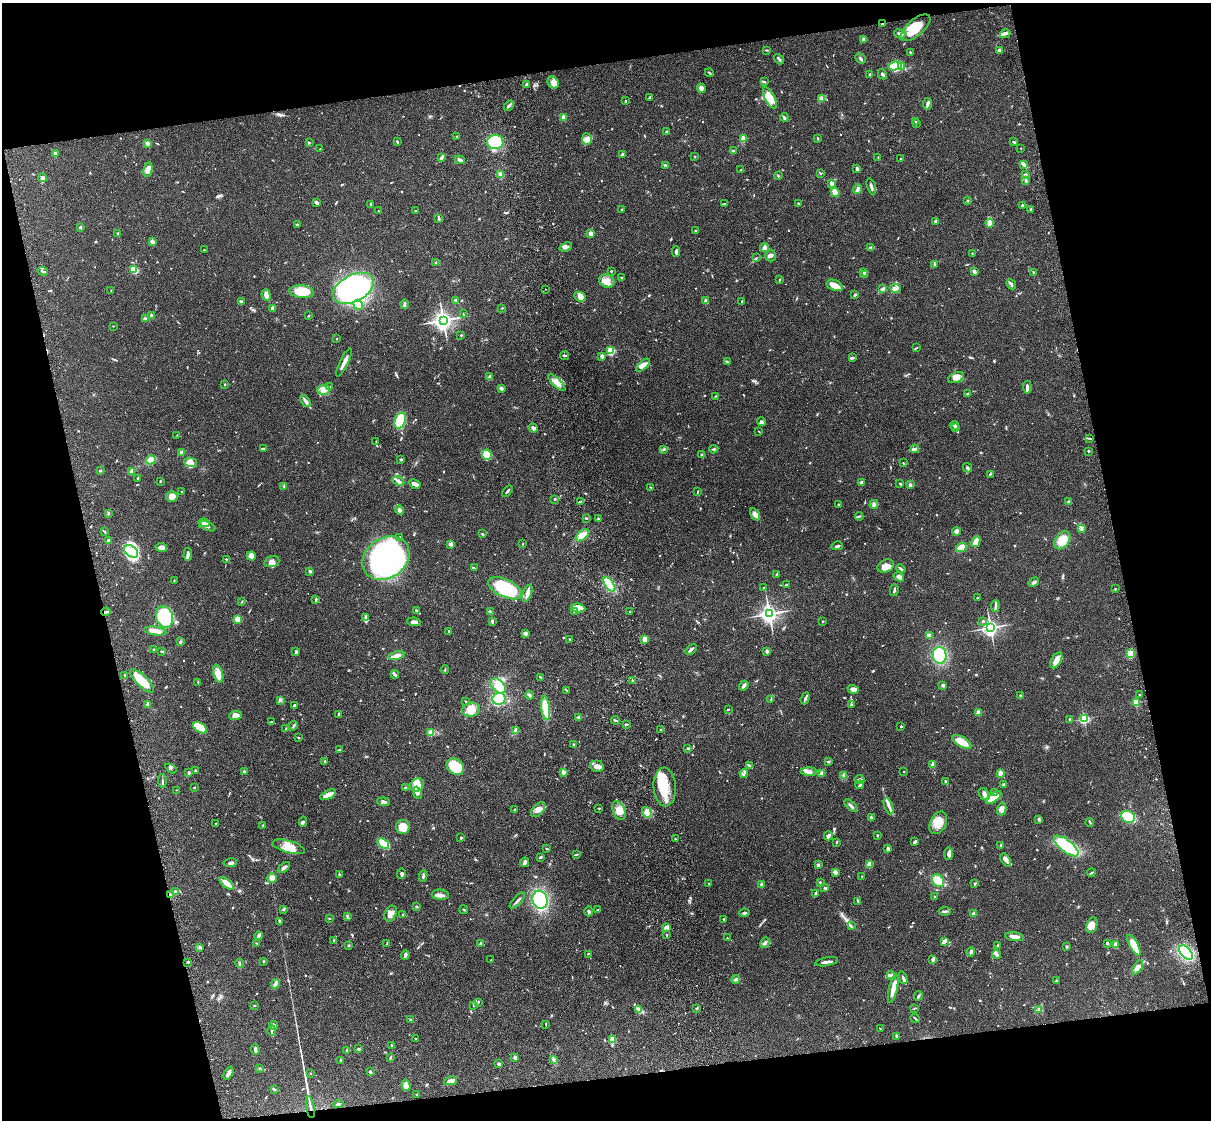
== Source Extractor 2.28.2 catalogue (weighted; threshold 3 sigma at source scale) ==
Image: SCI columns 121-4953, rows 284-4755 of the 5072 x 4926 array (HDU 1 of 3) = the unmasked area's bounding box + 8 px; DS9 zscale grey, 4 x 4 block average (1 PNG px = mean of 4 x 4 image px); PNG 1213 x 1122 px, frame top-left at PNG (2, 3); each listed source drawn as its Kron ellipse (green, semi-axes under 4 px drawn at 4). Shown black and unused: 25% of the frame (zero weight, under 3 of 4 exposures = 6% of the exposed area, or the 3 px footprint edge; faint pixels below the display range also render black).
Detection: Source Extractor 2.28.2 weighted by HDU 2 'WHT'. Background 0.0831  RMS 0.0061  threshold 0.0275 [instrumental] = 3 sigma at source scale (4.5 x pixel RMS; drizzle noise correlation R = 1.50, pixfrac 1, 0.05/0.05 arcsec/px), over >= 5 px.
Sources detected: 868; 1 too faint to see at this stretch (4 x 4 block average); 6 inside a brighter object's white glare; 2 cosmic-ray / hot-pixel residue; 2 long thin detections or spike segments (spike, bleed or trail) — neither listed nor drawn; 17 coinciding with a brighter row at this scale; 34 inside a brighter listed object's ellipse — not listed separately; of the other 806, all 500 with FLUX_AUTO >= 2.04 (the completeness limit of this list) listed and drawn (306 fainter detections not listed), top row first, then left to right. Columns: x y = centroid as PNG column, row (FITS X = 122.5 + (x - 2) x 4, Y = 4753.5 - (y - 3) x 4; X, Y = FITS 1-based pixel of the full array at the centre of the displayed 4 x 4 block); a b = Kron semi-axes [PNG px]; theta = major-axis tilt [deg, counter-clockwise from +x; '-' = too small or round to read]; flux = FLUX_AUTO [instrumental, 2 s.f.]
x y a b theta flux
882 24 3 2 - 2.3
915 28 18 8 41 81
900 34 6 2 -23 9.8
1005 34 5 3 - 9.1
864 39 3 3 - 6.7
766 50 3 2 - 2.4
1000 50 3 3 - 14
910 52 3 2 - 4.3
860 58 6 3 -43 6.9
779 59 6 2 -52 7
895 66 7 4 9 77
902 66 4 4 - 9.7
709 73 4 2 - 3.4
870 74 3 2 - 2.3
882 74 5 2 - 7.6
764 82 3 2 - 4.6
553 83 6 5 - 23
526 85 3 2 - 7.4
701 88 5 3 - 20
649 97 3 2 - 7.6
770 98 12 4 -62 73
822 98 2 2 - 3.4
625 101 2 2 - 5.7
927 104 6 3 84 9.5
509 106 6 2 48 9.7
563 117 2 2 - 77
784 117 4 2 - 7.8
915 122 2 2 - 2.5
916 124 2 2 - 2.1
667 131 2 2 - 15
457 136 2 2 - 2.3
587 139 6 4 -85 17
743 139 2 2 - 120
818 139 3 2 - 2.9
397 141 3 2 - 3.5
495 142 8 7 - 220
1014 142 3 2 - 5.1
147 143 3 3 - 8.4
309 143 2 2 - 5.1
1021 148 2 2 - 4.9
320 149 4 2 - 2
733 151 2 2 - 2.5
55 153 2 2 - 5.8
622 155 3 3 - 4.7
695 156 3 2 - 2.6
441 157 4 2 - 13
878 157 2 2 - 2.4
901 159 2 2 - 4.7
460 160 5 3 - 8.8
665 165 2 2 - 2.5
1024 165 4 3 - 7.7
148 169 7 4 79 24
857 169 3 2 - 11
741 170 3 2 - 2.3
820 173 2 2 - 2.9
500 175 3 3 - 12
1025 175 3 3 - 7.7
778 176 3 2 - 2.5
43 178 4 4 - 9.8
1026 180 3 2 - 7.9
831 183 3 2 - 15
871 186 8 2 -73 9.5
857 189 5 3 - 7
835 192 4 3 - 36
967 201 2 2 - 2.8
316 203 3 2 - 10
724 203 3 2 - 2.7
798 203 2 2 - 4.4
371 205 3 2 - 6.2
1022 205 2 2 - 6.1
1031 209 2 2 - 10
622 210 3 2 - 8
378 211 2 2 - 2.5
415 211 2 2 - 2.9
439 219 3 2 - 3.5
935 221 3 3 - 5.9
990 223 4 3 - 29
297 224 2 2 - 3.3
80 227 3 2 - 4.3
695 231 2 2 - 2.3
118 233 2 2 - 14
591 233 2 2 - 74
152 241 2 2 - 46
566 247 6 2 20 7.3
764 247 4 4 - 13
870 248 4 2 - 4.6
204 250 2 2 - 2.9
676 251 5 3 - 8.1
972 253 2 2 - 2.2
771 256 5 5 - 13
756 258 3 2 - 2.2
436 263 4 2 - 2.7
934 264 3 2 - 3.1
134 270 4 2 - 88
43 271 5 2 - 6.1
611 271 2 2 - 3.7
974 271 3 2 - 15
864 272 2 2 - 5.1
1033 272 2 2 - 2
865 274 2 2 - 2.2
622 278 2 2 - 2.3
780 279 3 2 - 3.1
607 281 8 6 -20 29
1011 284 5 2 - 9.7
834 285 8 5 -22 35
353 288 22 13 28 640
545 289 2 2 - 25
883 289 3 3 - 10
895 289 5 3 - 9.6
111 291 3 2 - 2.2
302 292 12 6 -5 100
266 295 6 3 -70 21
855 295 3 2 - 6.4
580 297 6 4 -25 14
456 300 2 2 - 6.6
706 300 4 2 - 14
241 301 3 3 - 4.6
742 301 4 2 - 3.7
405 304 5 2 - 6.8
358 305 5 3 - 16
273 308 4 4 - 10
502 308 2 2 - 2.7
463 314 2 2 - 2.6
151 316 2 2 - 39
308 316 3 2 - 2.9
145 319 3 3 - 9.6
443 320 4 4 - 1500
113 326 2 2 - 2.5
461 335 3 2 - 2.7
337 338 2 2 - 2.3
916 348 3 2 - 2.8
611 351 2 2 - 260
565 355 4 2 - 4.9
602 356 2 2 - 46
852 358 4 2 - 7.7
344 362 15 2 64 25
727 362 4 2 - 3.4
643 365 8 3 44 23
490 377 3 3 - 8.7
956 378 8 5 22 23
557 383 11 4 -44 24
225 384 2 2 - 2.5
330 387 3 2 - 2.9
1027 387 6 3 -88 9.5
501 388 2 2 - 36
324 390 6 5 - 27
968 394 4 2 - 5.9
715 396 2 2 - 2
305 401 7 3 -53 12
400 420 8 5 71 190
761 422 4 3 - 6.4
954 425 5 2 - 6
533 428 5 3 - 11
955 428 3 3 - 5.9
759 431 2 2 - 2.1
177 435 2 2 - 2.4
1089 438 3 2 - 3.3
376 442 2 2 - 2.4
263 448 3 3 - 3.7
664 449 3 2 - 4.2
714 449 4 2 - 4.9
915 449 4 2 - 5.8
181 452 3 2 - 10
1089 452 2 2 - 2.1
487 455 5 4 - 73
702 455 3 2 - 2.9
401 459 2 2 - 6.1
151 460 5 3 - 36
190 462 6 4 -14 18
903 463 3 2 - 2.8
967 468 5 2 - 5.9
100 471 3 2 - 3.5
132 471 3 2 - 21
990 474 4 2 - 4.3
138 479 3 2 - 3.9
160 481 2 2 - 3.2
398 481 6 3 -27 10
861 482 3 3 - 8.1
900 483 3 2 - 2.9
415 484 6 3 -29 17
910 485 2 2 - 31
284 486 3 2 - 4.1
651 488 3 2 - 3.1
507 491 6 2 51 6.2
182 492 2 2 - 2.1
698 492 3 2 - 2.6
172 497 5 5 - 39
554 499 2 2 - 11
580 501 4 2 - 4
1068 502 3 2 - 4.9
874 504 4 2 - 6.1
838 505 4 2 - 2.4
400 510 4 3 - 11
108 513 3 2 - 2.7
755 514 6 4 -58 19
859 516 4 2 - 4.4
586 518 2 2 - 3.3
598 519 2 2 - 2.7
204 523 5 3 - 11
207 526 9 3 -21 11
1082 529 4 3 - 5.2
104 531 3 2 - 3.6
956 531 4 3 - 7.9
482 534 3 2 - 2.6
582 535 8 4 38 47
400 538 4 3 - 5
1062 540 10 7 52 60
109 541 3 3 - 12
976 542 6 3 60 30
451 544 3 3 - 13
523 544 3 2 - 2.1
837 546 5 2 - 7.7
161 547 6 4 -8 24
961 547 6 4 28 38
131 551 8 5 -35 68
188 554 7 3 86 9
251 556 4 4 - 16
386 558 25 20 35 1200
226 559 2 2 - 6.8
272 562 8 5 18 21
886 566 8 6 23 28
474 568 2 2 - 2.3
901 569 5 2 - 5
310 571 3 2 - 6.9
777 574 2 2 - 2.2
899 577 5 3 - 13
174 581 3 2 - 2.6
1034 582 5 2 - 8.7
609 584 8 3 -55 160
786 585 3 2 - 4.4
505 588 18 8 -25 270
764 588 3 2 - 2.4
1115 589 2 2 - 2.5
894 590 6 2 76 6.3
527 593 9 3 70 17
977 598 2 2 - 2.5
316 599 4 2 - 5.4
242 602 2 2 - 2.5
995 606 5 2 - 7.7
578 608 7 4 -6 49
416 610 3 2 - 3.5
574 611 4 2 - 4.1
106 612 4 2 - 6.4
490 612 3 2 - 2.5
630 612 2 2 - 12
769 614 3 3 - 1500
164 617 11 8 -71 230
366 618 3 2 - 4.9
238 619 2 2 - 150
492 621 2 2 - 8.8
823 621 2 2 - 5.7
983 621 3 2 - 3.4
414 622 7 3 -8 15
990 628 3 3 - 1200
155 631 11 3 -7 29
449 631 2 2 - 3
526 634 3 3 - 7.9
929 635 3 2 - 23
570 639 3 2 - 2.8
645 639 3 2 - 30
180 641 2 2 - 2.3
691 649 6 2 42 9.8
154 650 2 2 - 10
161 651 3 2 - 4.4
767 651 2 2 - 28
296 652 3 3 - 4.1
1130 653 4 3 - 72
940 655 8 7 - 130
396 656 8 4 12 28
1056 660 9 4 60 37
445 670 4 2 - 2.3
218 674 9 4 -73 38
395 674 4 2 - 6.5
124 675 2 2 - 3.2
540 677 3 2 - 2.6
632 680 2 2 - 2.6
142 681 15 5 -44 73
198 682 2 2 - 2.8
943 685 2 2 - 11
498 686 9 6 -44 40
744 686 5 2 - 11
853 689 6 3 -17 20
566 690 3 2 - 3.4
1140 694 2 2 - 2.4
530 695 4 3 - 5.1
1020 696 3 2 - 3.9
805 698 6 2 71 8.3
499 699 6 6 - 130
771 699 3 2 - 3
280 700 4 3 - 6.1
466 701 2 2 - 6.5
1137 702 2 2 - 92
148 704 2 2 - 45
851 705 3 2 - 4.5
294 706 3 2 - 6.6
546 708 12 4 -82 93
471 710 9 7 14 37
728 710 2 2 - 2.7
978 712 2 2 - 100
338 714 3 2 - 3.8
236 715 7 4 11 21
579 717 4 3 - 7.4
1070 719 3 2 - 3.1
1084 719 2 2 - 470
615 720 4 2 - 4.2
272 722 3 2 - 3.4
626 724 3 2 - 4
293 726 5 2 - 5
901 726 2 2 - 3.4
200 728 8 4 -33 73
286 729 4 3 - 4.3
661 730 2 2 - 3.2
516 731 2 2 - 97
431 733 2 2 - 130
299 738 3 2 - 2.3
962 742 11 5 -31 53
573 744 2 2 - 4.5
688 748 3 2 - 3.5
339 750 3 2 - 2.6
325 761 3 2 - 4.2
828 762 3 2 - 5
933 765 2 2 - 66
597 766 7 5 -13 17
749 766 3 2 - 3.8
455 767 9 7 -36 110
171 768 6 2 -35 5
195 771 2 2 - 11
904 771 2 2 - 4.4
245 772 3 2 - 3.9
564 772 4 2 - 14
809 772 8 3 -2 13
189 773 2 2 - 25
744 773 4 3 - 6.3
821 773 2 2 - 63
1000 773 3 2 - 27
843 776 3 2 - 3.2
860 780 5 2 - 7.8
162 781 7 2 -86 5.1
945 781 4 2 - 4.4
417 785 7 6 - 46
860 785 4 2 - 5.4
1004 785 3 2 - 8
194 787 2 2 - 2.9
405 787 2 2 - 3.2
665 787 19 11 -87 110
176 790 2 2 - 3.1
995 792 3 2 - 2.7
418 793 6 2 -67 7.4
984 794 7 4 -54 14
328 795 8 4 25 21
994 797 9 4 36 63
384 802 6 3 -5 8.4
851 806 8 2 -44 8.3
889 806 8 2 -70 10
599 808 2 2 - 2.2
515 809 2 2 - 2.7
1002 809 6 4 75 19
538 810 9 5 48 22
619 810 10 6 -66 31
647 812 5 3 - 15
871 817 2 2 - 6.8
1128 817 7 5 -26 150
1039 819 3 3 - 4.6
303 822 5 3 - 6.2
1090 822 4 2 - 4
216 823 2 2 - 3.3
938 823 12 8 62 48
263 825 3 2 - 2.2
403 827 7 7 - 42
877 835 2 2 - 4.7
828 836 4 2 - 17
461 838 3 2 - 3.8
675 839 2 2 - 3.2
837 842 2 2 - 2.7
915 842 4 2 - 5.9
383 843 6 4 -37 150
1001 845 4 2 - 4.1
1066 846 15 6 -38 270
289 847 16 6 -16 47
547 849 3 2 - 3
888 849 3 2 - 12
576 854 3 2 - 2.8
948 854 6 3 89 12
540 857 3 2 - 5.1
1006 860 7 4 -55 17
525 862 5 2 - 11
230 863 7 3 9 8.8
869 864 3 3 - 33
818 865 3 2 - 8.9
284 867 7 2 38 12
835 872 4 3 - 11
1091 873 4 2 - 4.5
339 874 3 2 - 2.7
401 874 5 2 - 8.3
423 876 6 2 83 4.9
861 876 2 2 - 2.8
272 878 5 4 - 22
938 880 7 5 -52 53
226 883 8 3 -39 40
709 883 2 2 - 3.6
820 883 3 2 - 7.4
761 884 3 2 - 5.4
975 884 3 2 - 3.5
825 888 3 2 - 4.3
175 891 4 2 - 6.3
815 894 4 2 - 4.1
170 895 2 2 - 11
440 895 8 5 -5 15
934 897 2 2 - 2.7
540 900 9 7 -71 300
517 901 10 2 47 9.5
858 901 4 2 - 4.1
417 907 3 2 - 3.1
284 909 3 2 - 3.1
464 910 4 2 - 4.2
597 910 3 2 - 2.7
589 911 5 3 - 6
945 911 6 2 7 5.7
391 913 8 5 66 21
744 913 5 2 - 7
974 914 4 3 - 8.4
403 915 3 2 - 5.8
347 916 3 2 - 2.8
329 918 2 2 - 2.7
724 919 2 2 - 3.8
280 921 4 2 - 4.3
1092 925 8 5 68 30
851 926 3 2 - 3.4
667 927 3 3 - 17
667 934 3 2 - 2.5
259 936 4 2 - 9.7
1015 937 9 3 -8 25
727 938 2 2 - 2.5
334 940 3 2 - 6.5
944 941 3 2 - 19
256 943 2 2 - 2.2
765 943 5 3 - 7.3
1107 943 2 2 - 6.4
387 944 3 2 - 2
481 944 2 2 - 25
1116 944 4 3 - 11
348 945 3 2 - 3.2
998 945 2 2 - 7.7
1134 945 11 4 -61 77
1067 947 2 2 - 3.8
199 948 4 2 - 3.9
971 952 5 2 - 5.4
1186 953 8 5 -46 250
588 954 2 2 - 2.1
997 954 5 4 - 8.4
405 955 4 2 - 11
491 960 2 2 - 2.4
933 960 4 2 - 9
263 961 2 2 - 3.5
188 962 3 2 - 3.2
827 962 11 2 9 15
239 963 5 2 - 6.3
1138 967 8 4 57 15
891 975 4 3 - 7.4
903 978 6 3 -69 8.5
736 979 4 2 - 7.1
1056 980 2 2 - 2.5
275 984 5 3 - 9.3
893 988 14 3 77 50
918 996 5 2 - 6.5
478 1002 3 2 - 2.4
473 1005 3 2 - 3
254 1006 2 2 - 2.3
697 1008 2 2 - 3.3
914 1008 3 2 - 2.4
639 1010 4 2 - 6.1
1038 1010 3 2 - 3
915 1018 5 2 - 3.9
410 1019 3 2 - 4.3
546 1024 3 2 - 2.5
274 1025 4 3 - 13
880 1029 3 2 - 2.1
272 1031 5 2 - 5.9
896 1036 4 2 - 4.2
415 1039 2 2 - 2.4
612 1040 2 2 - 130
392 1046 3 2 - 4
255 1049 5 2 - 9.4
358 1049 3 2 - 3.9
347 1050 4 2 - 3.9
515 1057 2 2 - 43
390 1058 3 2 - 3.9
341 1060 2 2 - 16
554 1060 3 2 - 3
498 1064 2 2 - 23
260 1068 2 2 - 2.3
370 1072 2 2 - 21
228 1073 7 2 62 19
311 1073 3 2 - 2.4
451 1081 6 3 12 19
406 1085 5 4 - 28
274 1089 4 2 - 4
416 1094 2 2 - 2.4
338 1104 5 2 - 7.2
310 1107 11 2 -80 16
Overlapping masked pixels (flux is a lower limit): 4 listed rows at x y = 882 24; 106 612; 170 895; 310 1107
Diffuse or blended objects may show on this block-average render without a row.